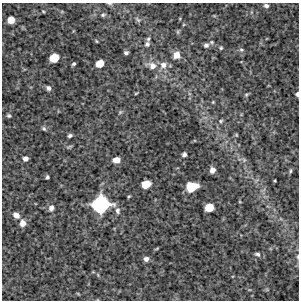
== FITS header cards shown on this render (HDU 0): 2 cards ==
NAXIS1  =                  297 /Length X axis
NAXIS2  =                  298 /Length Y axis

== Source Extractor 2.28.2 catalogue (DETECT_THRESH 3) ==
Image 297 x 298 px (HDU 0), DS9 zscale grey, 1 PNG px = 1 image px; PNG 301 x 302 px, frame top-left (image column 1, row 298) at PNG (2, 3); no overlay
Background 4530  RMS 220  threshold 672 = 3 sigma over >= 5 px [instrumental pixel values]
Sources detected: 53; all 53 listed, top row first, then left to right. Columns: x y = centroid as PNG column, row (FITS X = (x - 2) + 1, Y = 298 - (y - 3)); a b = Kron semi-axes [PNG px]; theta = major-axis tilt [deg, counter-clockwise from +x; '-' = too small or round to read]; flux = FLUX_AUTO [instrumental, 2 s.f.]
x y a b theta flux
109 3 7 3 -2 1.9e+04
266 6 5 4 - 4.0e+04
43 11 5 3 - 1.3e+04
103 15 5 4 - 2.3e+04
11 20 6 5 - 1.6e+05
138 20 9 4 -45 2.8e+04
178 32 6 4 -72 1.9e+04
148 39 6 4 74 2.6e+04
96 41 5 3 - 1.2e+04
212 42 5 4 - 1.9e+04
147 44 7 6 - 3.6e+04
206 45 5 5 - 4.1e+04
221 48 5 4 - 1.9e+04
241 50 7 5 -20 2.7e+04
126 53 4 3 - 2.8e+04
176 55 7 6 - 1.4e+05
54 58 7 6 - 3.1e+05
73 64 4 3 - 2.3e+04
100 64 6 5 - 2.1e+05
163 65 10 9 - 9.5e+04
152 66 14 9 -19 1.2e+05
48 88 6 5 - 4.1e+04
136 93 5 3 - 1.4e+04
297 94 5 3 - 3.8e+04
246 95 6 4 18 2.1e+04
213 102 4 3 - 1.3e+04
120 112 6 4 45 2.0e+04
9 116 5 4 - 2.4e+04
221 121 6 5 - 2.5e+04
44 128 6 4 -49 2.5e+04
236 135 5 4 - 1.6e+04
70 136 4 3 - 3.0e+04
69 147 9 3 22 1.8e+04
184 154 5 4 - 3.4e+04
25 159 5 4 - 6.6e+04
116 160 6 5 - 1.4e+05
244 160 6 5 - 3.0e+04
212 170 6 5 - 7.0e+04
290 171 7 4 77 2.5e+04
47 177 4 3 - 2.5e+04
275 181 3 3 - 1.4e+04
146 184 7 6 - 2.5e+05
192 187 9 7 14 4.0e+05
101 204 13 12 - 1.6e+06
209 207 7 6 - 2.7e+05
51 208 8 7 - 6.4e+04
117 211 10 6 -83 5.5e+04
16 215 7 6 - 8.2e+04
22 223 8 7 - 9.0e+04
257 254 8 6 -15 4.0e+04
298 257 7 3 90 2.2e+04
146 259 6 5 - 6.0e+04
98 275 6 3 -72 1.6e+04
At the frame edge (FLAGS 8, measured only in part): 3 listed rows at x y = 109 3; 297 94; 298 257